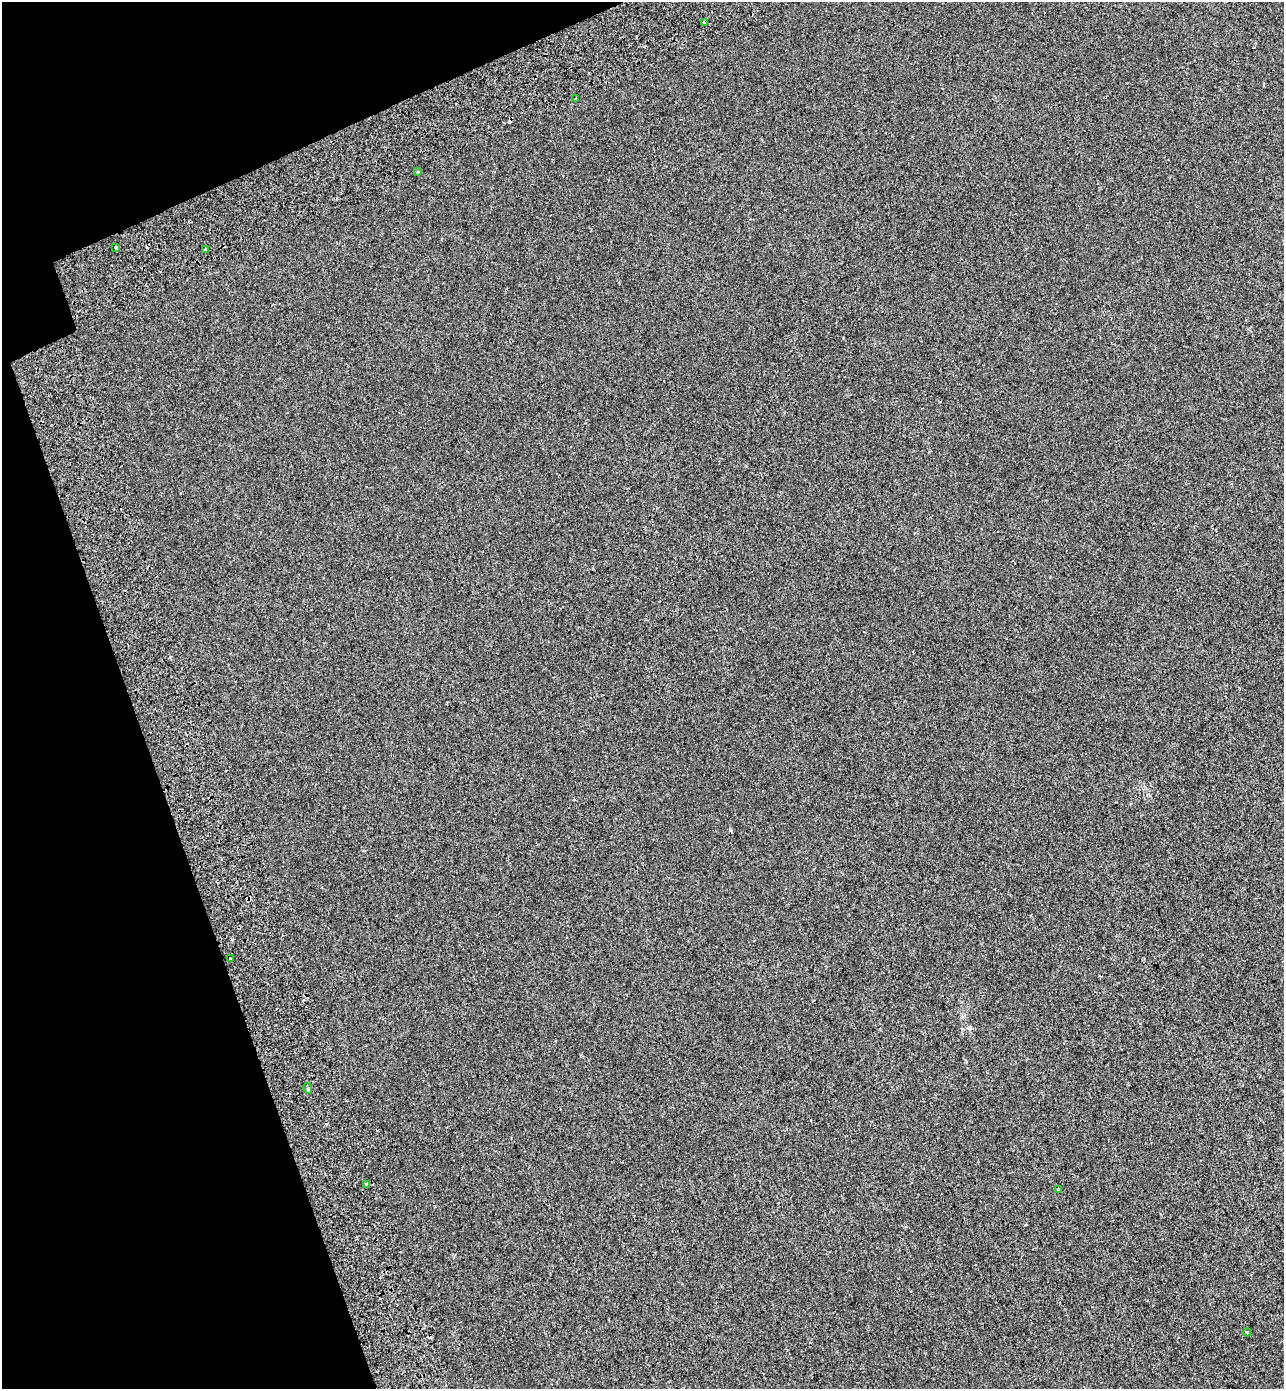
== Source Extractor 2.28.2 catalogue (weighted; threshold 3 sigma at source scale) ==
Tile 5 of 4 x 4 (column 1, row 2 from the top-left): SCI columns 252-1533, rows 2868-4254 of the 5579 x 5738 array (HDU 1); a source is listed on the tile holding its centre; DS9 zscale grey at full resolution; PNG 1286 x 1391 px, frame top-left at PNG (2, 2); each listed source drawn as its Kron ellipse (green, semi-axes under 4 px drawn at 4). Shown black and unused: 16% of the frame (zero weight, under 2 of 3 exposures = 7% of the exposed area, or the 3 px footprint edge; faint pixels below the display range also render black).
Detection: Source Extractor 2.28.2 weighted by HDU 2 'WHT'; one run over the whole footprint, this tile lists its part. Background -1.84e-04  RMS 0.0045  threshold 0.0203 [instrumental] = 3 sigma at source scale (4.5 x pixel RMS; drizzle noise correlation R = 1.50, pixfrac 1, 0.0396/0.0396 arcsec/px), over >= 5 px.
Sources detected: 14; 4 cosmic-ray / hot-pixel residue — neither listed nor drawn; the other 10 listed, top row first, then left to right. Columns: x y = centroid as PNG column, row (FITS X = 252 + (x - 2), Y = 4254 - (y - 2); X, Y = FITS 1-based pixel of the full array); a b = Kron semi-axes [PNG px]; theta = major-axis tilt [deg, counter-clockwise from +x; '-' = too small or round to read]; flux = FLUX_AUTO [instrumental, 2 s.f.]
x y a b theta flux
705 22 3 3 - 1.2
576 99 3 3 - 2.7
418 172 3 2 - 0.35
116 247 3 3 - 2.8
206 250 4 3 - 2.3
230 959 3 3 - 3.6
308 1088 5 3 - 4.2
366 1184 3 3 - 2.9
1058 1190 3 3 - 0.38
1247 1332 4 3 - 0.95
Overlapping masked pixels (flux is a lower limit): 1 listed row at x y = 116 247